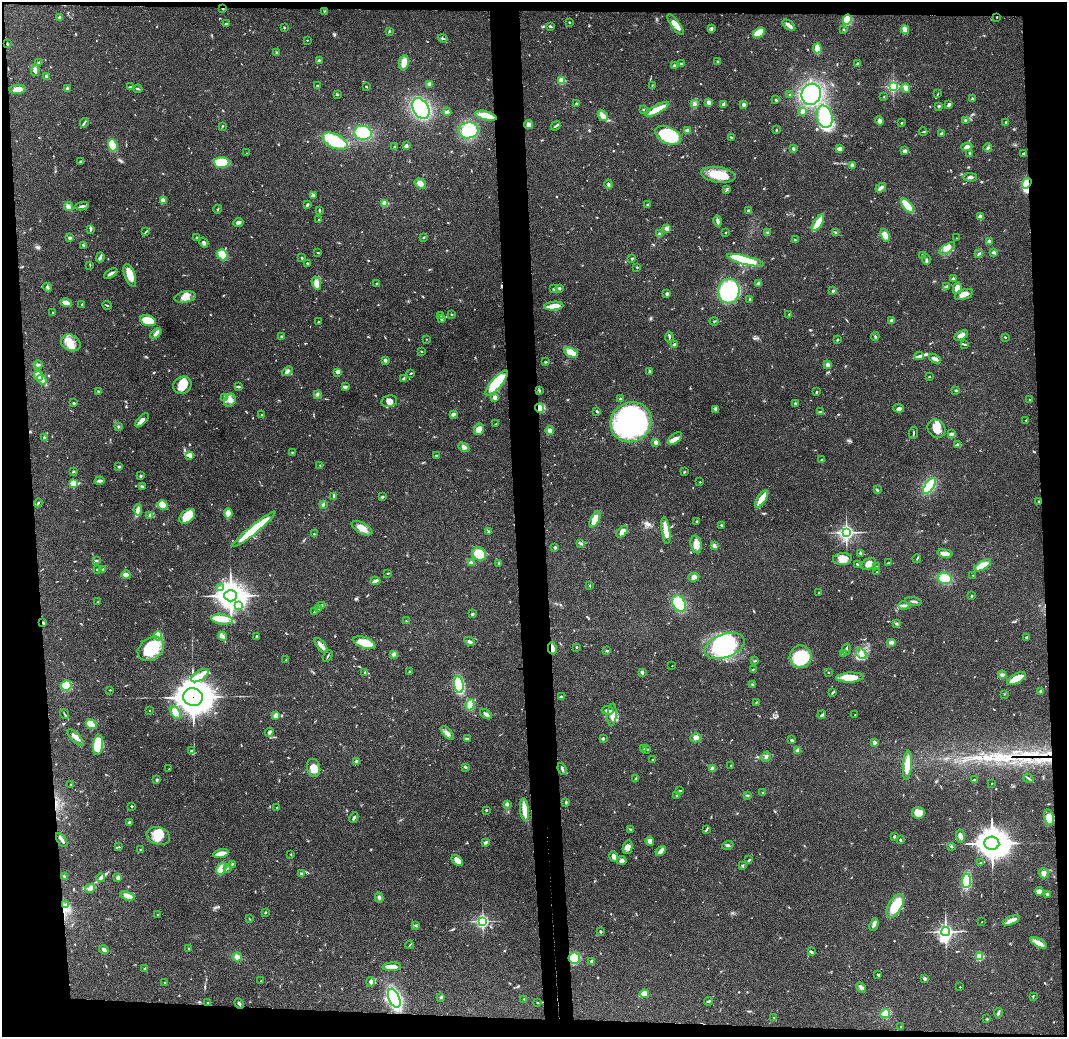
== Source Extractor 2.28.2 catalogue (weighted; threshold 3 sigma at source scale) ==
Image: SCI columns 58-4314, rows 78-4215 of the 4370 x 4295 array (HDU 1 of 3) = the unmasked area's bounding box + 8 px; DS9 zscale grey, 4 x 4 block average (1 PNG px = mean of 4 x 4 image px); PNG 1069 x 1039 px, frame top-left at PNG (2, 2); each listed source drawn as its Kron ellipse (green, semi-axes under 4 px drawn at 4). Shown black and unused: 11% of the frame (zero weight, under 3 of 4 exposures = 6% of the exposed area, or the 3 px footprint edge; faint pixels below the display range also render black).
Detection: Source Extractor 2.28.2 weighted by HDU 2 'WHT'. Background 0.0824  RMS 0.0056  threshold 0.0254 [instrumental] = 3 sigma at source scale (4.5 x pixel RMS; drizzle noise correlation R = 1.50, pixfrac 1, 0.05/0.05 arcsec/px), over >= 5 px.
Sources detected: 844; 4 too faint to see at this stretch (4 x 4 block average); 8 inside a brighter object's white glare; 5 cosmic-ray / hot-pixel residue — neither listed nor drawn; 9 coinciding with a brighter row at this scale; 40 inside a brighter listed object's ellipse — not listed separately; of the other 778, all 500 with FLUX_AUTO >= 2.07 (the completeness limit of this list) listed and drawn (278 fainter detections not listed), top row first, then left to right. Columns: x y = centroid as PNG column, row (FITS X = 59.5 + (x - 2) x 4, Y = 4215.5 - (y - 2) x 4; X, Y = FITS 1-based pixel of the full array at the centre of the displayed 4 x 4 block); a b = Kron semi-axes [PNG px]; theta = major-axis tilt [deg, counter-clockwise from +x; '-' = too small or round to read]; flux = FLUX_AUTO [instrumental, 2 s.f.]
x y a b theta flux
223 8 2 2 - 4.7
324 11 2 2 - 2.1
60 17 2 2 - 36
997 17 2 2 - 5.5
847 20 5 4 - 65
569 22 2 2 - 2.1
226 24 3 2 - 6.1
675 25 12 3 -54 33
789 25 7 3 -36 17
550 26 4 2 - 5
284 28 2 2 - 2.4
711 28 4 2 - 5.9
844 29 2 2 - 2.1
905 30 4 2 - 40
389 31 3 2 - 2.3
759 33 6 4 31 51
443 38 5 2 - 5.2
307 40 2 2 - 3.7
7 44 3 2 - 3
817 49 5 2 - 46
276 53 2 2 - 5.2
319 60 2 2 - 2.7
718 61 2 2 - 2.7
38 62 3 2 - 3.7
404 62 7 5 78 29
681 64 3 2 - 3
858 64 3 2 - 7
674 65 3 2 - 3.3
35 70 5 3 - 11
46 76 3 2 - 6.1
562 80 2 2 - 180
429 84 3 3 - 9.2
317 86 2 2 - 10
652 86 4 2 - 3.3
893 86 2 2 - 550
130 87 2 2 - 5.4
366 87 3 2 - 2.3
906 88 5 3 - 16
18 89 8 4 6 40
67 89 2 2 - 37
138 89 4 2 - 4.2
337 94 2 2 - 2.1
811 94 11 9 66 330
938 94 3 2 - 2.2
790 95 2 2 - 2.7
884 97 2 2 - 2.1
972 99 2 2 - 18
776 100 3 2 - 4.1
708 102 2 2 - 45
576 104 3 2 - 6.6
695 104 3 3 - 6.9
723 104 3 2 - 10
949 104 4 2 - 10
743 105 2 2 - 39
939 106 3 2 - 4.5
421 109 11 7 -61 250
643 109 2 2 - 6.9
657 109 13 4 29 58
802 111 3 2 - 10
447 112 4 2 - 8.3
603 115 6 3 -51 29
486 116 11 3 -15 67
825 117 11 8 -74 130
965 120 3 2 - 3.5
880 121 5 3 - 8.2
1006 122 3 2 - 2.7
84 123 5 2 - 4.8
902 123 2 2 - 2.3
528 125 4 3 - 11
222 126 2 2 - 4.3
555 126 5 2 - 5.8
468 130 10 8 8 110
776 130 2 2 - 4.2
688 131 3 3 - 14
923 132 4 2 - 2.7
363 133 9 7 -11 130
941 133 4 2 - 5.3
668 135 14 8 -25 180
731 137 3 2 - 3.6
335 141 13 7 -27 140
113 145 6 4 -70 67
406 146 3 2 - 11
395 147 2 2 - 7.8
967 147 5 3 - 17
793 148 3 2 - 5.4
988 148 4 3 - 6.8
839 149 3 3 - 15
904 151 3 3 - 8
247 153 2 2 - 2.7
970 153 3 2 - 3.7
1023 154 3 2 - 4.9
81 162 3 3 - 4.1
221 162 8 5 -4 110
852 165 3 3 - 6.3
718 175 17 7 -9 91
970 177 7 2 -1 8
420 183 6 4 -33 22
1027 183 6 4 55 46
609 184 5 3 - 7.3
881 188 6 2 37 14
727 190 2 2 - 2.7
313 196 3 3 - 14
163 200 4 4 - 13
385 203 2 2 - 160
307 205 3 2 - 6.8
647 205 3 2 - 2.5
82 206 7 2 11 7.6
907 206 8 3 -51 110
68 207 5 3 - 18
218 209 4 2 - 2.6
320 210 3 2 - 5.2
748 211 2 2 - 22
980 217 2 2 - 79
319 219 2 2 - 2.8
718 221 5 2 - 11
238 222 5 2 - 11
818 223 9 3 58 80
667 228 3 2 - 31
91 230 3 2 - 3.2
146 231 3 2 - 2.2
767 232 3 2 - 3.2
725 233 2 2 - 3.9
835 233 3 2 - 3.3
660 234 2 2 - 20
885 235 7 4 -70 24
424 237 2 2 - 2.9
70 238 2 2 - 31
196 238 3 2 - 3.5
956 238 2 2 - 2.3
795 240 3 2 - 3.1
989 241 2 2 - 46
204 243 5 3 - 7.5
83 245 4 2 - 5.5
947 248 9 4 34 26
994 252 3 3 - 7
318 253 2 2 - 2.7
979 254 4 2 - 3.6
222 255 6 5 - 64
922 255 3 2 - 3.8
100 257 5 2 - 5.9
302 258 2 2 - 9.8
632 259 2 2 - 3.6
746 260 19 4 -15 200
926 260 5 2 - 4.6
307 263 3 2 - 3.3
90 265 3 2 - 2.1
637 267 2 2 - 2.3
111 273 7 2 31 11
130 275 12 5 -71 43
953 279 2 2 - 37
316 283 6 4 -70 23
377 284 3 2 - 5.2
759 284 3 2 - 17
946 286 3 2 - 3.4
47 287 5 2 - 4.5
559 288 3 2 - 4.3
957 288 6 4 77 23
554 289 4 2 - 5.7
729 291 12 10 85 310
833 291 2 2 - 6
667 294 3 2 - 7.1
964 294 9 5 18 23
185 297 11 5 10 28
750 300 3 2 - 4.4
66 303 6 3 -13 25
82 304 4 2 - 3.1
107 305 5 2 - 2.4
554 306 9 3 6 47
52 313 2 2 - 2.4
452 314 2 2 - 2.6
789 314 2 2 - 3.1
440 316 3 2 - 3.7
441 319 3 2 - 6
148 320 8 5 -20 83
714 321 4 2 - 2.8
892 321 3 2 - 16
319 322 3 2 - 3.7
156 334 6 3 43 12
961 335 7 3 29 19
281 336 2 2 - 3.7
875 336 4 2 - 4.2
669 337 5 2 - 4.4
1005 337 3 2 - 2.7
426 339 2 2 - 2.7
837 340 3 2 - 2.7
71 343 10 8 -27 39
965 344 4 2 - 3.5
674 345 3 3 - 4.8
421 351 2 2 - 6.9
571 353 7 4 -25 49
919 356 4 2 - 6.9
935 359 6 3 -31 10
385 360 3 3 - 6
545 362 3 2 - 3.9
38 365 4 2 - 4.6
828 365 4 3 - 12
287 371 6 3 37 8.3
338 372 4 2 - 15
649 372 2 2 - 11
411 373 3 2 - 3.1
38 376 5 3 - 31
929 377 2 2 - 2.7
403 378 4 2 - 5.5
42 379 5 3 - 11
497 383 16 5 49 210
182 385 9 8 - 62
238 387 4 2 - 5.7
345 387 3 2 - 9.4
539 390 3 2 - 3.9
956 390 3 2 - 3.6
98 392 3 2 - 5.8
816 392 2 2 - 4.7
317 394 3 2 - 2.6
495 397 2 2 - 60
225 398 3 2 - 5.3
620 399 2 2 - 15
230 400 7 5 58 19
1030 400 2 2 - 2.2
389 401 8 6 12 20
74 403 3 2 - 3.5
795 403 3 2 - 3.2
540 408 4 3 - 48
899 408 5 3 - 9.4
716 409 4 3 - 12
596 411 2 2 - 5.4
820 412 3 2 - 7.9
453 414 3 3 - 8.2
262 415 3 2 - 3.3
142 420 9 3 47 14
1026 421 4 2 - 2.9
631 422 21 19 35 750
496 424 4 2 - 2.8
118 427 3 2 - 3.6
479 429 6 5 - 26
936 429 10 8 -51 37
550 430 4 4 - 10
913 433 6 2 85 3.9
952 433 4 2 - 9.9
44 437 2 2 - 10
675 438 8 5 40 23
656 442 2 2 - 63
957 444 3 2 - 4.3
464 447 6 4 -30 9
292 452 2 2 - 2.5
190 456 2 2 - 38
436 456 3 2 - 3.4
822 460 2 2 - 16
320 465 2 2 - 2.1
119 467 3 2 - 5.3
73 471 3 2 - 2.5
685 472 3 2 - 2.7
141 476 3 2 - 4.5
100 481 4 2 - 14
700 482 2 2 - 2.4
73 483 2 2 - 180
142 486 3 2 - 3.6
929 486 9 4 56 170
877 490 4 2 - 5.5
334 496 4 3 - 6.4
382 497 4 2 - 3.7
761 499 10 3 58 89
1039 502 3 2 - 3.2
38 503 4 2 - 4.3
163 505 5 4 - 54
323 505 3 2 - 5.3
138 510 6 4 -85 12
228 513 5 3 - 38
150 515 3 2 - 6.1
187 516 9 6 40 74
595 519 9 4 64 48
696 521 3 2 - 2.3
722 525 3 2 - 5
362 528 11 5 -28 33
254 529 27 4 39 170
666 530 13 4 -82 45
489 532 2 2 - 2.2
622 532 7 4 44 19
846 532 3 3 - 1200
314 534 2 2 - 8
581 544 3 2 - 3.7
696 544 9 5 -77 28
714 546 4 2 - 9.5
555 547 3 3 - 5
860 553 2 2 - 17
945 553 8 4 -9 27
479 554 7 6 - 70
842 559 9 6 4 31
917 559 4 2 - 2.8
96 561 3 2 - 4
471 563 4 3 - 8.7
499 563 4 2 - 3.8
888 563 3 2 - 2.3
857 564 2 2 - 4
869 564 8 5 33 23
982 565 9 4 30 55
876 566 2 2 - 2.4
103 569 3 2 - 3.4
98 570 3 2 - 4
877 572 2 2 - 5.1
387 574 2 2 - 2.1
126 575 4 2 - 34
973 575 2 2 - 2.6
694 577 5 4 - 12
945 578 7 5 -11 59
375 581 5 3 - 8.8
590 586 2 2 - 5.2
220 588 2 2 - 4.2
819 593 2 2 - 2.2
231 596 6 5 - 4300
972 596 2 2 - 8.9
913 601 8 2 -10 6.9
97 602 2 2 - 2.5
679 603 9 6 -57 100
238 605 3 3 - 5.5
322 605 4 3 - 8.6
904 606 6 2 -1 8.1
319 608 3 2 - 2.2
314 612 3 2 - 2.2
472 614 2 2 - 6.4
222 620 11 5 -8 32
406 621 2 2 - 2.7
43 623 2 2 - 9.4
896 624 3 2 - 4.1
158 636 4 4 - 62
223 636 4 2 - 6.6
256 637 2 2 - 16
1027 637 3 2 - 2.9
469 641 5 3 - 7.6
891 642 5 3 - 12
365 643 11 5 -20 72
321 646 9 3 -51 22
724 646 21 11 21 330
577 647 2 2 - 3.5
552 648 6 2 -76 16
151 649 14 11 37 140
846 649 5 2 - 6.4
607 651 3 2 - 4.5
843 653 3 2 - 6.3
394 654 3 2 - 4.2
861 654 6 4 -49 17
328 656 6 2 60 4
801 657 11 11 - 160
286 660 2 2 - 2.4
755 661 3 2 - 2.3
672 666 2 2 - 2.4
753 669 3 2 - 3.3
410 672 2 2 - 13
642 672 4 3 - 5.3
829 672 2 2 - 2.3
365 673 3 2 - 5.2
1002 675 4 3 - 11
200 676 10 5 33 25
850 677 14 5 2 54
1017 679 10 5 28 47
459 685 8 4 -82 230
753 685 4 2 - 4
66 686 5 5 - 110
110 690 2 2 - 2.6
1041 691 2 2 - 21
833 692 4 2 - 4
1004 694 2 2 - 2.1
193 697 10 9 - 6300
561 697 3 3 - 5.3
756 702 3 2 - 2.2
470 705 5 4 - 16
149 710 2 2 - 2.2
608 711 6 3 -9 11
175 712 7 4 -54 29
65 714 5 2 - 4
486 714 7 3 -34 9.5
612 715 11 4 85 25
822 715 4 2 - 6.3
855 715 2 2 - 2.6
276 716 2 2 - 100
91 724 6 4 -34 81
269 732 5 3 - 6.4
447 733 8 3 -45 12
75 738 11 3 -45 15
467 738 3 2 - 5.9
696 738 5 4 - 13
603 739 3 2 - 3.7
791 740 3 2 - 3.5
874 742 2 2 - 44
98 745 10 5 83 140
644 748 3 2 - 2.3
647 749 3 2 - 3.9
798 750 4 3 - 13
191 751 2 2 - 3.3
766 757 5 2 - 6.5
653 760 2 2 - 7.6
356 761 2 2 - 40
731 765 2 2 - 2.8
907 765 14 4 85 59
465 767 4 2 - 4.5
314 768 9 6 -77 32
169 769 2 2 - 2.2
562 769 6 2 -69 6.5
712 769 2 2 - 77
1028 778 5 2 - 5.2
635 779 4 2 - 3.6
156 780 2 2 - 19
974 780 4 2 - 3.2
992 783 2 2 - 4.1
71 785 2 2 - 5.4
680 791 3 2 - 4.2
763 792 2 2 - 11
677 795 3 2 - 4.8
747 795 2 2 - 4.7
566 803 3 2 - 2.5
507 804 3 3 - 7.8
131 806 2 2 - 2.7
277 807 2 2 - 2.4
524 809 11 4 -84 37
486 810 2 2 - 4.4
918 813 6 6 - 42
354 818 5 2 - 5.5
1049 818 8 4 -78 27
129 822 4 3 - 5.3
630 829 3 2 - 3.3
706 830 3 2 - 3.7
158 836 12 8 -18 51
960 836 6 3 -83 14
894 837 3 2 - 3.6
62 840 8 2 -57 8.2
900 840 2 2 - 16
650 841 4 3 - 17
485 843 4 3 - 5
992 843 7 6 - 5500
728 845 6 2 18 4.9
951 846 3 2 - 4
119 847 2 2 - 2.6
628 847 7 4 77 14
140 850 2 2 - 2.7
661 851 6 2 47 22
221 853 8 3 14 29
291 855 2 2 - 2.3
614 856 5 3 - 23
622 860 5 4 - 11
749 860 3 2 - 4.6
457 861 7 4 -43 32
981 863 3 2 - 4.7
232 864 2 2 - 2.1
742 865 3 2 - 4.4
227 868 2 2 - 2.1
221 869 6 4 61 37
1044 873 5 5 - 14
301 874 3 2 - 6.9
64 876 2 2 - 6.3
118 877 2 2 - 50
100 878 4 2 - 6.8
966 881 7 4 86 180
90 888 5 3 - 22
1039 891 4 3 - 22
1047 895 4 2 - 4.9
128 896 7 3 -18 24
379 897 5 3 - 6.9
66 905 3 2 - 4.8
895 906 13 6 60 83
265 912 3 2 - 3.1
158 915 2 2 - 3.3
250 919 3 2 - 2.1
1011 920 9 3 22 25
483 921 2 2 - 730
982 922 2 2 - 2.8
415 925 3 2 - 2.9
874 925 6 3 68 8.9
600 932 3 2 - 4.6
946 932 4 3 - 1000
1038 943 9 4 -28 22
410 945 4 2 - 2.7
188 948 2 2 - 2.8
104 950 5 3 - 8.9
811 952 4 2 - 6.3
980 956 2 2 - 260
237 957 5 4 - 11
574 958 6 5 - 110
592 961 4 3 - 4.7
392 967 9 4 2 27
145 969 3 2 - 3.7
878 975 3 2 - 4
925 979 3 2 - 8
261 981 2 2 - 4.6
370 982 5 3 - 10
165 983 3 2 - 2.7
861 987 5 3 - 10
960 987 2 2 - 4
644 994 5 3 - 52
441 997 3 3 - 5.3
1033 997 3 2 - 2.2
394 998 10 5 -67 280
524 999 2 2 - 2.9
709 1001 4 2 - 3.8
208 1003 2 2 - 7.3
239 1003 6 2 -64 5.1
537 1003 3 2 - 2.2
885 1013 5 4 - 23
998 1013 5 3 - 5
774 1018 4 2 - 3.3
987 1019 3 2 - 3.4
901 1027 2 2 - 2.9
Overlapping masked pixels (flux is a lower limit): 8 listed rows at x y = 223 8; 997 17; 1027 183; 540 408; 43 623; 552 648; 193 697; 574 958
Diffuse or blended objects may show on this block-average render without a row.